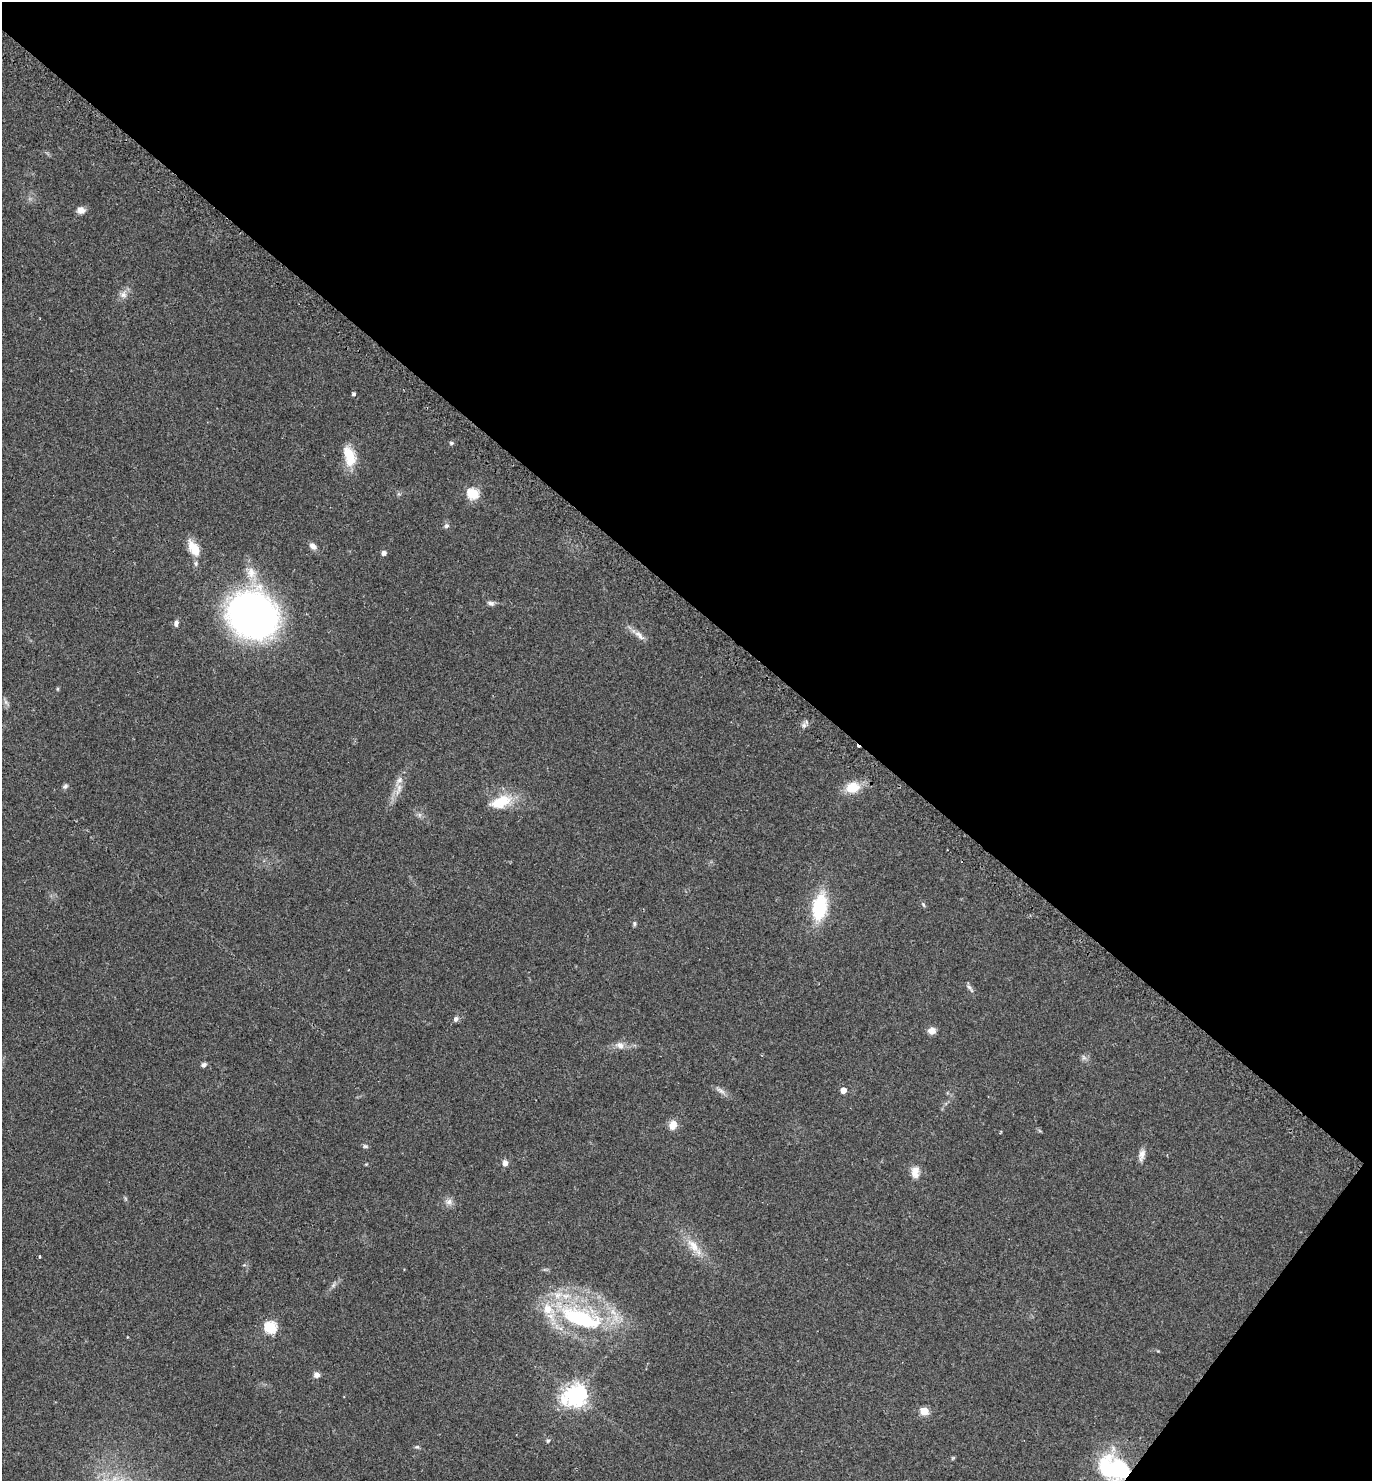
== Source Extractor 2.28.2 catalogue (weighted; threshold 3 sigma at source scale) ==
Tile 8 of 4 x 4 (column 4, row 2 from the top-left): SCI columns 4437-5806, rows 2997-4475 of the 5992 x 5992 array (HDU 1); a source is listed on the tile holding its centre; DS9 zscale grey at full resolution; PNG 1374 x 1483 px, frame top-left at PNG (2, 2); no overlay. Shown black and unused: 42% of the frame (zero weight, under 2 of 3 exposures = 3% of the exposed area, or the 3 px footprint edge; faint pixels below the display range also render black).
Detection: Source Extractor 2.28.2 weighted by HDU 2 'WHT'; one run over the whole footprint, this tile lists its part. Background 0.0701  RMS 0.0078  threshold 0.0349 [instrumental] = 3 sigma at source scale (4.5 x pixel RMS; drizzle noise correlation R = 1.50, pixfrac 1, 0.05/0.05 arcsec/px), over >= 5 px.
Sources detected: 52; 2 cosmic-ray / hot-pixel residue — not listed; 3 inside a brighter listed object's ellipse — not listed separately; the other 47 listed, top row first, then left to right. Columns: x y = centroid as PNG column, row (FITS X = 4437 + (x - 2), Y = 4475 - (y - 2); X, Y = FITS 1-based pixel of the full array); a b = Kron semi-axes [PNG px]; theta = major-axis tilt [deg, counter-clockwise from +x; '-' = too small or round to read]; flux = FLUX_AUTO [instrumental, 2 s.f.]
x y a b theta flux
81 210 9 7 -2 4.7
123 294 10 9 - 4.1
353 394 4 4 - 1.6
451 443 6 5 - 1.2
349 456 22 12 -74 18
473 493 6 5 - 68
446 526 7 6 - 1.9
313 546 9 7 -44 3.6
194 548 22 11 -59 13
384 553 4 4 - 3
251 573 18 13 -79 11
491 603 9 6 -18 2.1
253 615 37 32 -35 370
176 623 8 5 79 2.6
639 635 19 7 -43 5.1
6 702 8 4 -53 1.8
65 786 8 5 28 1.7
853 787 16 12 14 15
399 789 19 7 73 6.4
500 802 31 15 20 21
923 904 7 4 -59 1.1
820 907 24 13 80 46
634 923 6 5 - 1.3
970 988 14 4 -52 2.1
456 1019 7 6 - 2
932 1031 8 7 - 5.6
620 1045 11 9 -33 4.4
1084 1057 8 5 -45 1.8
204 1065 7 6 - 1.9
720 1090 14 5 -34 3.2
843 1090 5 4 - 8.1
673 1125 10 8 69 7.3
365 1146 7 5 -15 1.3
1142 1155 16 7 74 4.2
505 1163 8 7 - 3.1
915 1172 16 10 87 6.7
449 1202 9 8 - 3.6
693 1246 26 10 -51 12
40 1257 3 3 - 1.2
581 1318 71 26 -19 96
270 1327 6 6 - 78
316 1375 8 7 - 3
576 1395 8 7 - 540
924 1411 5 5 - 30
548 1441 5 5 - 1.2
417 1447 6 4 0 1.1
1114 1468 36 24 -24 67
Overlapping masked pixels (flux is a lower limit): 1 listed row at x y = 1114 1468
Isophote crosses this tile's border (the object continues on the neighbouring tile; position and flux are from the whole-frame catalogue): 1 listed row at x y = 1114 1468